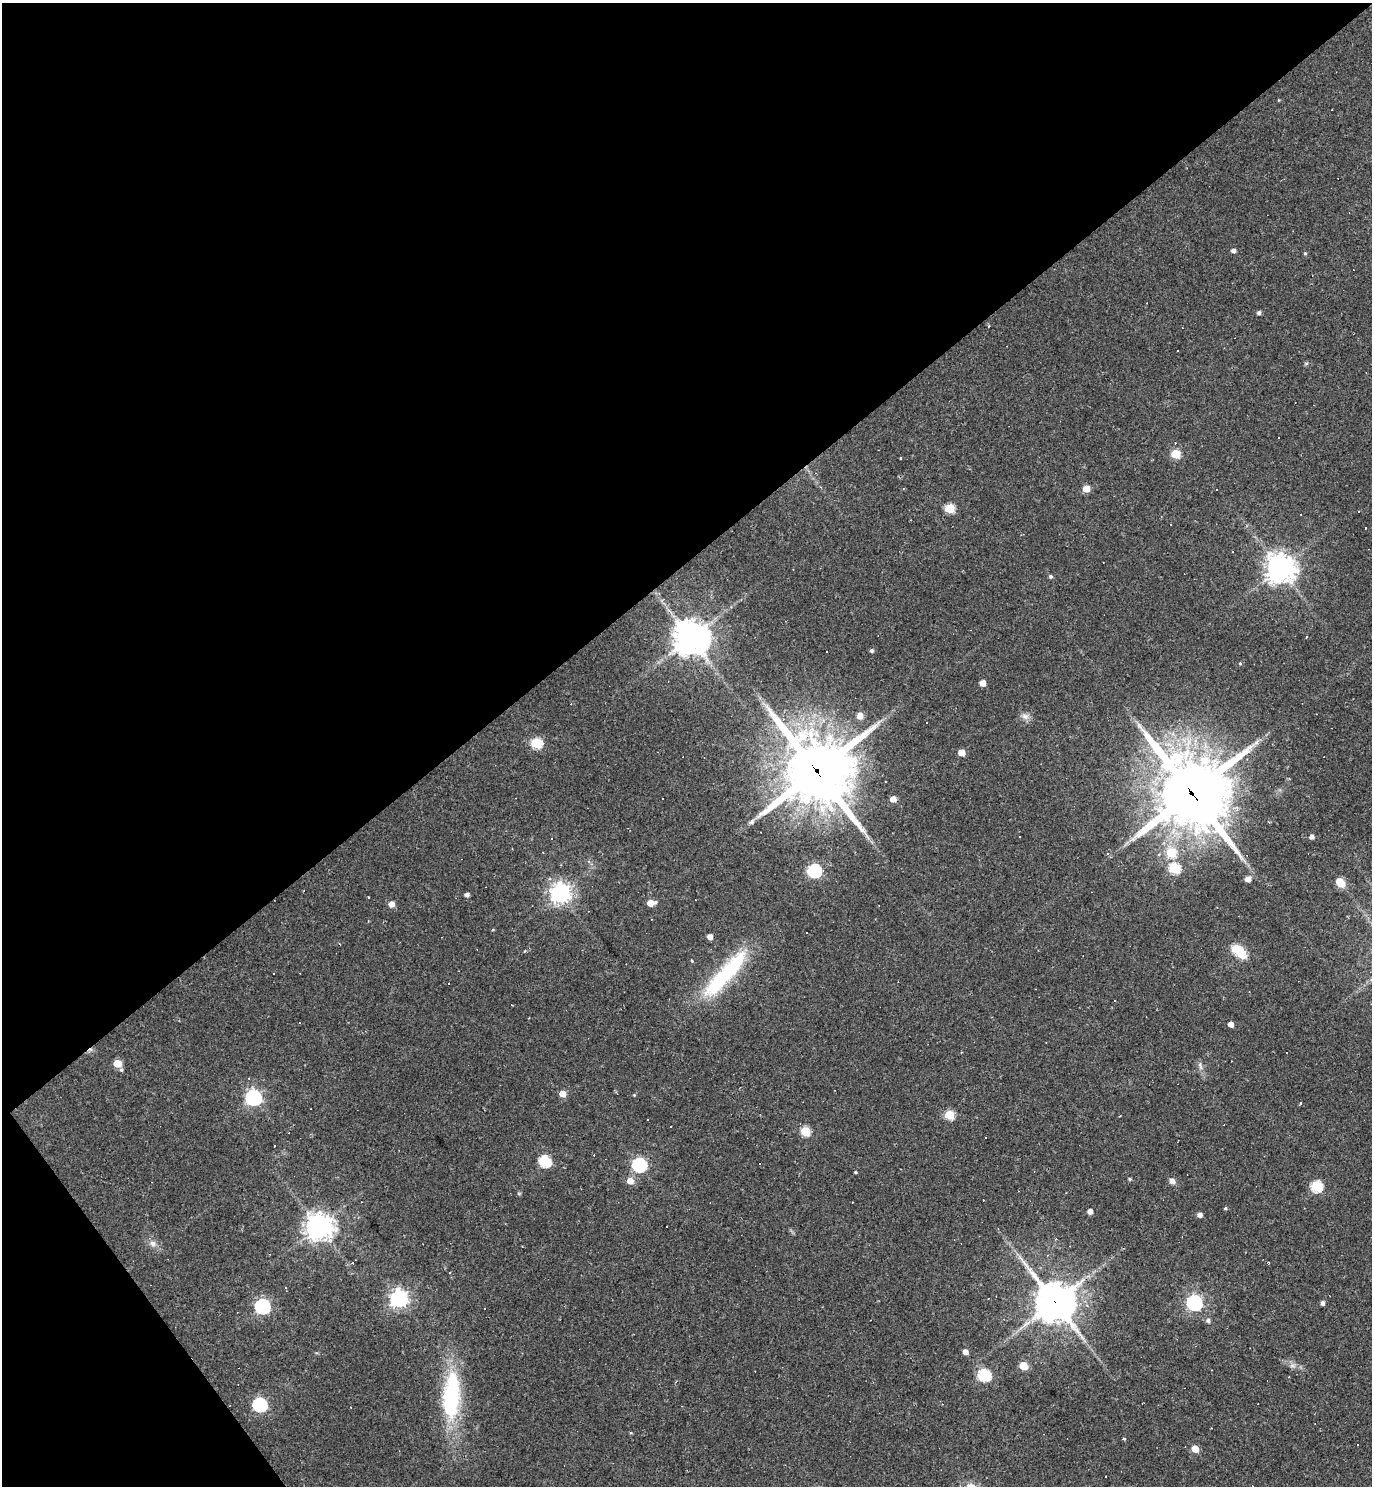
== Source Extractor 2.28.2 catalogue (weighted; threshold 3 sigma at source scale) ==
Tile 5 of 4 x 4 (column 1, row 2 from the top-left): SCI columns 154-1523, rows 2967-4450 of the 5928 x 5933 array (HDU 1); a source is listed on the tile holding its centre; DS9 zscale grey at full resolution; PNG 1374 x 1488 px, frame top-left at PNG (2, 3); no overlay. Shown black and unused: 40% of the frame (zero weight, under 2 of 3 exposures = <1% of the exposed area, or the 3 px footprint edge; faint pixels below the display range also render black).
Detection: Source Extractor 2.28.2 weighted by HDU 2 'WHT'; one run over the whole footprint, this tile lists its part. Background 0.103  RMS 0.0068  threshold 0.0304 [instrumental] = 3 sigma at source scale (4.5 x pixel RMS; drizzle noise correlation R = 1.50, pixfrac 1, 0.05/0.05 arcsec/px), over >= 5 px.
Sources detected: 109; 1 inside a brighter object's white glare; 23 cosmic-ray / hot-pixel residue — not listed; the other 85 listed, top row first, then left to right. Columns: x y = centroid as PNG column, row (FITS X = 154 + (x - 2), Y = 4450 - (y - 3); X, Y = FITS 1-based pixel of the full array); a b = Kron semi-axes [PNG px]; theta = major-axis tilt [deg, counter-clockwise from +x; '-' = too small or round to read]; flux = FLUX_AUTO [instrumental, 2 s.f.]
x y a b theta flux
1233 251 4 4 - 2.4
1305 253 5 4 - 0.83
1259 313 4 4 - 1.7
1177 350 2 2 - 0.53
1175 454 5 5 - 26
901 458 3 2 - 0.64
1086 489 5 5 - 12
949 508 6 5 - 30
1359 511 3 2 - 0.49
1366 528 3 3 - 3
1280 568 10 9 - 760
1051 576 5 5 - 1.3
690 638 11 10 - 1200
872 650 5 4 - 1.5
1240 663 4 4 - 0.81
983 683 5 4 - 6.5
860 716 6 6 - 6
1025 716 10 8 -16 3.5
536 743 6 5 - 47
961 752 5 5 - 10
816 771 25 22 -47 4600
885 782 3 2 - 0.83
1192 793 26 22 -53 5400
893 799 5 5 - 5.5
1312 837 5 4 - 2.4
552 838 3 3 - 2.1
1171 852 6 6 - 29
1108 854 5 4 - 1.1
589 861 5 3 - 0.88
1174 868 6 5 - 49
814 871 6 6 - 91
1248 879 5 5 - 5.1
1340 883 7 5 -48 20
560 893 7 7 - 420
467 894 4 4 - 2.7
368 897 2 2 - 0.89
651 903 6 5 - 8.3
391 904 5 5 - 5.4
493 930 4 3 - 0.58
710 937 4 4 - 4.5
1236 949 6 5 - 34
692 961 4 3 - 0.93
726 974 72 16 48 66
1231 1024 4 4 - 4.2
1286 1053 3 3 - 1.1
117 1063 5 5 - 16
1200 1066 11 5 -73 2.4
249 1078 3 3 - 0.59
563 1094 5 5 - 8.7
634 1095 4 3 - 0.59
253 1098 7 6 - 200
1301 1103 3 3 - 1.5
949 1115 5 5 - 27
671 1127 2 2 - 0.54
805 1131 5 5 - 32
986 1138 3 3 - 6.2
544 1161 6 6 - 65
760 1163 3 3 - 1.8
639 1165 7 6 - 130
855 1172 3 3 - 0.76
1130 1179 5 4 - 0.94
630 1181 6 6 - 6.6
1172 1181 7 7 - 2.8
1316 1186 6 6 - 55
1225 1208 5 3 - 0.91
1090 1211 4 4 - 4
1200 1215 4 4 - 3.4
319 1226 9 8 - 710
153 1243 9 8 - 3.3
1048 1255 4 3 - 0.49
399 1299 7 7 - 290
1055 1302 13 12 - 1800
1194 1303 7 6 - 180
1322 1303 5 4 - 2.3
262 1306 7 6 - 160
485 1309 3 2 - 1.1
1208 1320 6 6 - 1.7
965 1352 5 5 - 4.2
1023 1366 5 5 - 18
984 1375 6 6 - 81
451 1396 57 20 86 71
260 1405 7 6 - 120
1124 1439 4 4 - 0.76
1358 1445 3 2 - 0.72
1195 1449 5 5 - 13
Overlapping masked pixels (flux is a lower limit): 3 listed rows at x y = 816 771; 1192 793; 1055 1302